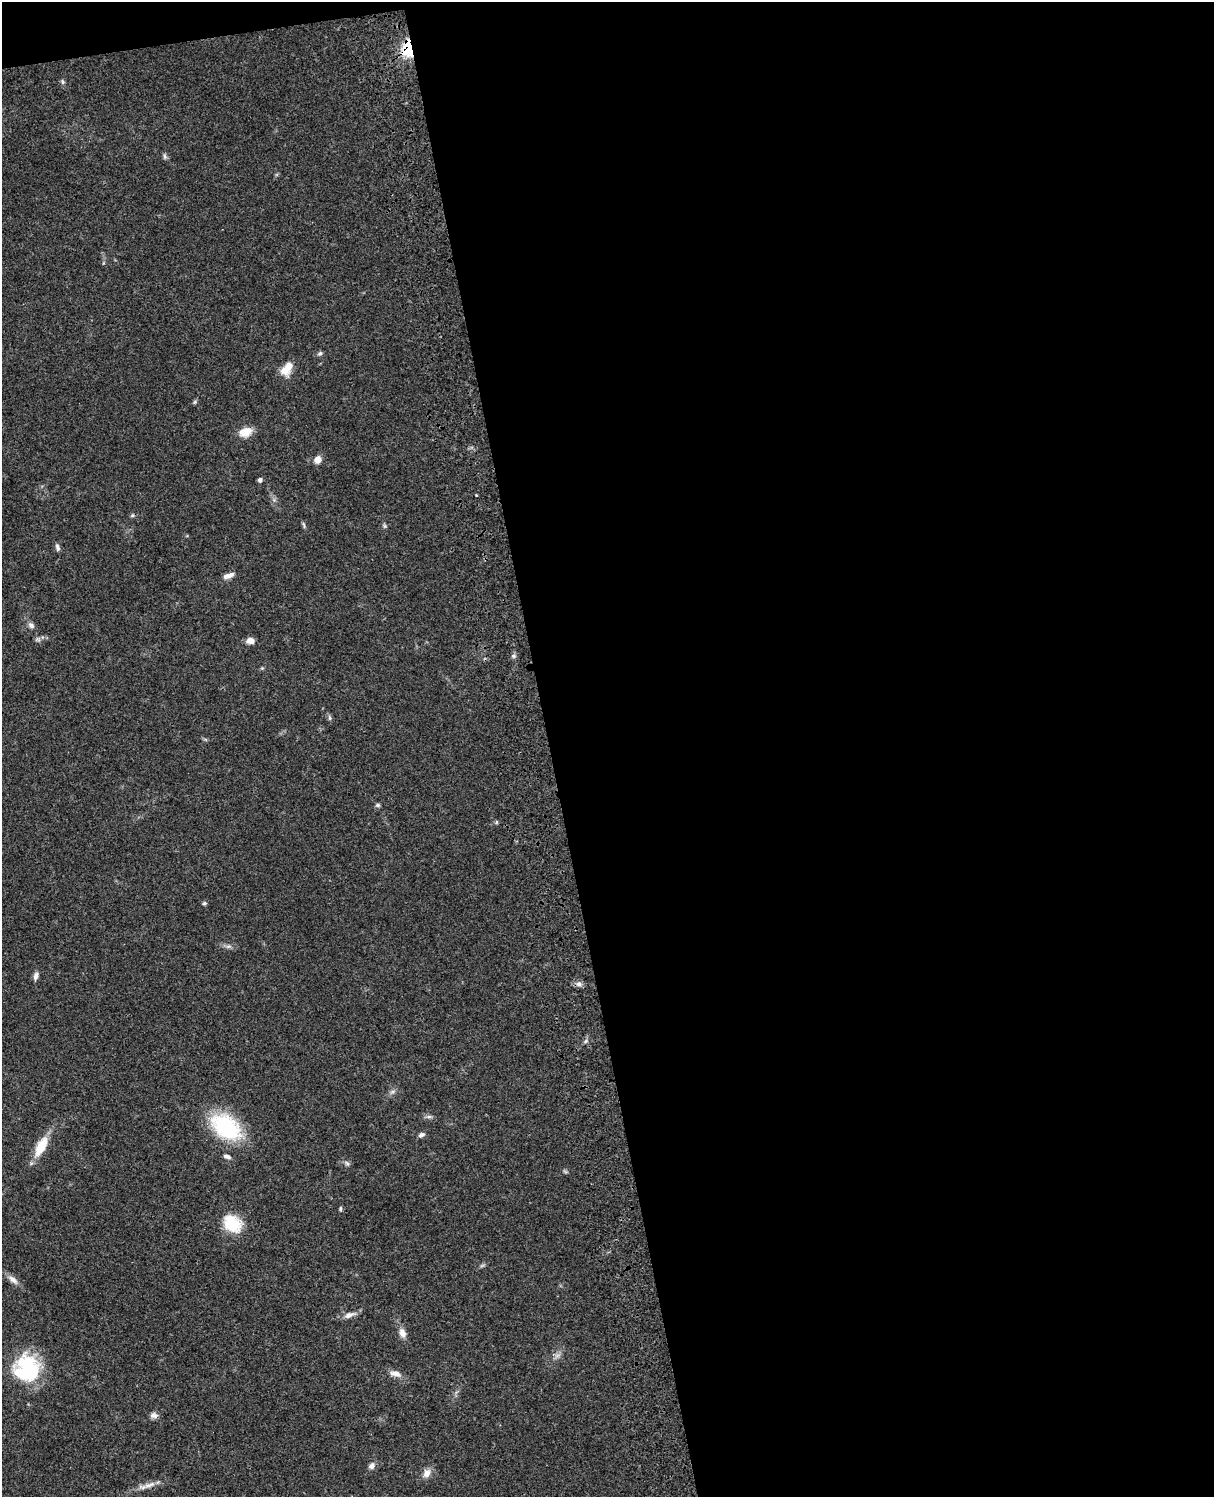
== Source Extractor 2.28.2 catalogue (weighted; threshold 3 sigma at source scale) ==
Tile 4 of 4 x 3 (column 4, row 1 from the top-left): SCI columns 3756-4967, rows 3268-4762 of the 5086 x 4927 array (HDU 1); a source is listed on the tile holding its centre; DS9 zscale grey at full resolution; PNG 1216 x 1499 px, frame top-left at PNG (2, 2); no overlay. Shown black and unused: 56% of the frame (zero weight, under 3 of 4 exposures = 6% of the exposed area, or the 3 px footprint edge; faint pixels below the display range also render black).
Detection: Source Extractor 2.28.2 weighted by HDU 2 'WHT'; one run over the whole footprint, this tile lists its part. Background 0.0764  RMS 0.0058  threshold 0.026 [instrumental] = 3 sigma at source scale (4.5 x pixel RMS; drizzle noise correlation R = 1.50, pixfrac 1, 0.05/0.05 arcsec/px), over >= 5 px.
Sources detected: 46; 1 inside a brighter object's white glare — not listed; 1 inside a brighter listed object's ellipse — not listed separately; the other 44 listed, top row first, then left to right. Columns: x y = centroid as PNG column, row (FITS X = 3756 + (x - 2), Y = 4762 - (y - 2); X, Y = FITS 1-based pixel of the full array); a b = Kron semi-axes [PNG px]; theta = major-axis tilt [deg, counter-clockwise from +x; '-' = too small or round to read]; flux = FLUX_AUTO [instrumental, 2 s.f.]
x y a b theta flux
408 48 13 9 88 28
63 82 7 5 -71 1.2
165 156 8 5 -83 1.2
320 354 7 5 47 1.2
287 369 18 10 60 8.1
195 402 6 5 - 0.86
245 432 15 10 20 7.7
318 460 7 6 - 5.2
260 480 4 4 - 2
132 515 5 5 - 0.88
304 525 10 3 -75 0.96
385 526 6 5 - 0.94
57 547 9 5 -75 1.7
228 576 14 6 20 3.5
31 625 9 6 -49 2
250 641 9 6 -3 4
513 656 7 5 -21 1.3
329 718 8 4 -81 1.1
378 805 6 4 -15 1.2
496 822 6 4 89 0.69
204 903 6 4 21 0.89
228 946 9 4 8 1.5
36 976 10 6 78 2.4
579 984 8 7 - 2.2
586 1041 6 4 70 0.98
392 1092 8 4 19 1.3
429 1117 9 4 -8 1.4
226 1127 27 18 -38 64
421 1135 8 6 27 1.7
41 1147 28 11 62 13
227 1156 9 5 -15 1.9
347 1163 8 5 -53 1.3
340 1209 6 4 85 0.9
232 1224 24 19 -37 18
13 1280 17 7 -40 3.7
349 1315 17 7 20 3.8
402 1333 13 8 -70 3.9
557 1355 8 5 1 1.7
28 1365 34 25 -23 37
396 1374 15 7 -13 4
154 1415 10 8 -5 2.3
372 1466 8 7 - 2.5
427 1473 12 9 68 4.1
149 1485 21 6 21 4.6
Overlapping masked pixels (flux is a lower limit): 1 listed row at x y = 408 48